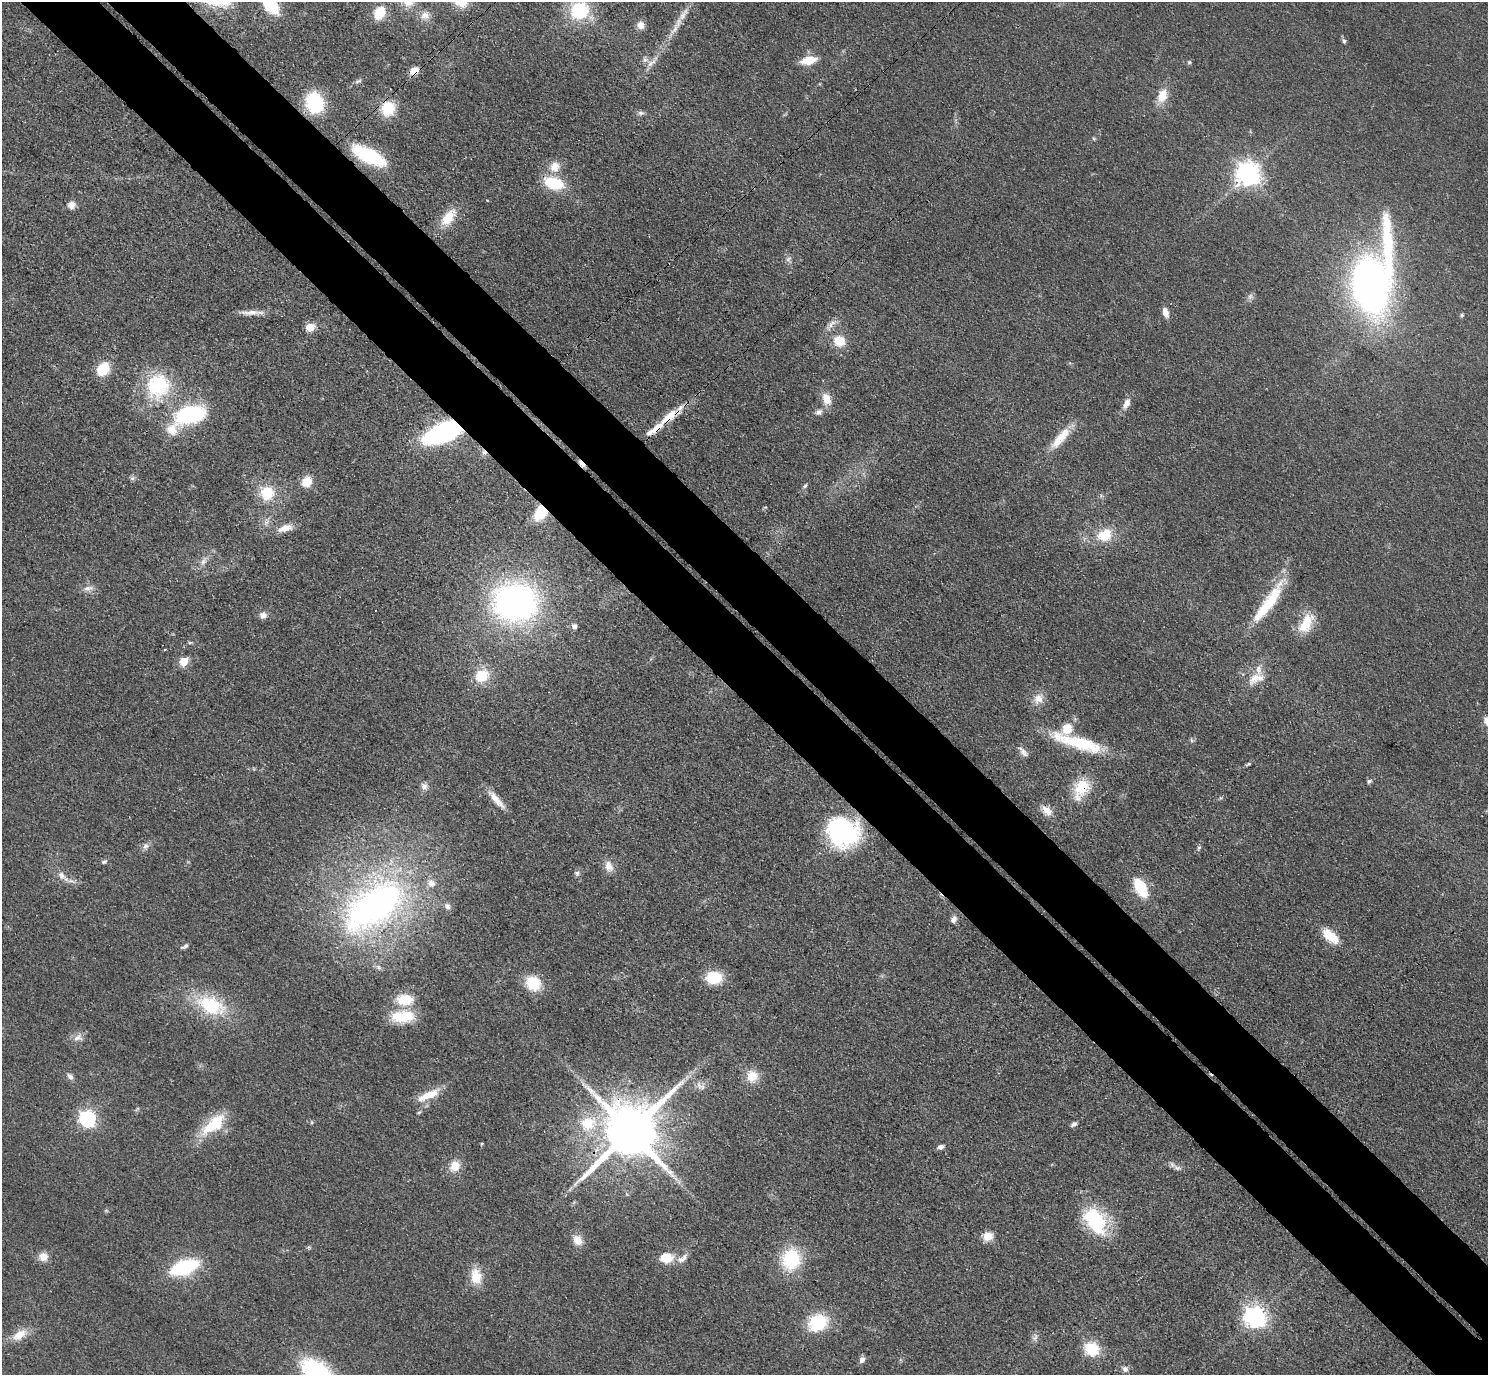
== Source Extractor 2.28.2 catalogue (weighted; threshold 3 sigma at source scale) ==
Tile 11 of 4 x 4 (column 3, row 3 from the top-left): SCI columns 3015-4500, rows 1570-2942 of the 6029 x 6027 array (HDU 1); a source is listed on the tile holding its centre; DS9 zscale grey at full resolution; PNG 1490 x 1377 px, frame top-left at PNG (2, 2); no overlay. Shown black and unused: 10% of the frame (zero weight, under 3 of 4 exposures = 6% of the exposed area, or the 3 px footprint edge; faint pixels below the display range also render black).
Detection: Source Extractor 2.28.2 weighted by HDU 2 'WHT'; one run over the whole footprint, this tile lists its part. Background 0.0495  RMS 0.0064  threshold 0.029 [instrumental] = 3 sigma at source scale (4.5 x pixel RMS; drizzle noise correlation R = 1.50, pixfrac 1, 0.05/0.05 arcsec/px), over >= 5 px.
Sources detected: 128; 1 cosmic-ray / hot-pixel residue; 1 long thin detection or spike segment (spike, bleed or trail) — not listed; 9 inside a brighter listed object's ellipse — not listed separately; the other 117 listed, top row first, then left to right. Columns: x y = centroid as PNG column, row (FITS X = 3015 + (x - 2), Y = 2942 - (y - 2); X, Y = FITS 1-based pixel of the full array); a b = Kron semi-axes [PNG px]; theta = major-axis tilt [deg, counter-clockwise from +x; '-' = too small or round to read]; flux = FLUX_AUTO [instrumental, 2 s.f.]
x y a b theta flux
270 4 16 9 -55 41
579 10 17 16 - 42
379 13 12 9 62 17
683 14 23 7 58 7
425 15 13 11 12 5.5
640 25 9 8 - 5.1
1344 41 7 5 -67 1.5
809 60 15 8 14 14
1189 62 5 5 - 1.1
650 63 10 8 67 4
414 71 9 7 41 8.3
358 81 11 4 20 1.6
1162 96 19 12 71 11
315 102 15 12 -74 58
388 108 17 16 - 18
641 113 8 6 -18 1.9
1093 138 5 3 - 0.73
369 155 25 10 -27 73
555 167 13 12 - 8.6
1248 173 8 8 - 600
554 183 19 11 -16 30
71 205 9 8 - 4.3
448 217 23 12 51 16
788 259 7 7 - 2
1370 285 46 27 -82 330
1250 296 10 6 63 2.2
249 312 28 6 2 5.9
1165 312 12 6 -74 4.7
1462 315 5 4 - 1
830 325 8 7 - 2.9
310 327 11 9 24 6.7
839 341 10 9 - 15
103 369 13 10 50 19
158 386 34 31 55 47
826 399 15 10 -69 8.4
1126 403 14 7 61 5.1
819 412 10 8 31 3
190 414 32 18 15 65
669 417 28 10 41 13
443 432 28 13 22 140
1061 438 37 11 51 15
581 464 11 4 -46 3
306 482 11 10 - 11
805 486 7 4 60 1.3
267 493 15 14 - 21
541 512 13 9 53 25
285 528 18 8 17 8.1
1105 535 20 16 22 17
203 561 13 7 65 3.8
88 588 16 6 5 3.8
515 602 34 28 -3 250
1268 603 60 12 55 34
263 615 10 9 - 3.3
1306 623 26 13 62 17
574 626 5 4 - 3.2
190 643 6 4 0 0.86
164 650 3 2 - 0.63
184 661 5 5 - 25
482 676 15 13 34 18
1256 679 25 13 25 11
1038 699 14 12 68 6.9
1079 743 62 13 -17 41
1023 752 16 7 -49 3.4
1369 781 6 5 - 1.6
424 786 9 8 - 3.1
1081 789 30 18 62 19
496 800 29 7 -48 8.6
1047 811 15 10 -42 6.2
842 832 30 26 -31 110
145 846 10 7 48 2.8
1199 848 6 5 - 1.1
104 862 8 5 10 1.4
609 866 15 10 -71 6.2
577 873 7 7 - 1.8
61 875 13 9 -52 4.9
1141 888 15 9 -60 35
374 906 97 50 37 230
447 906 9 7 -53 2.4
953 919 8 6 69 3.2
1330 936 19 9 -42 16
185 946 9 4 29 1.8
378 967 9 5 -50 2
714 978 15 11 0 24
533 983 15 13 -43 21
405 1000 19 12 -1 18
211 1005 34 19 -24 42
403 1017 29 15 2 23
78 1038 14 9 13 4.6
70 1076 10 7 -50 2.5
752 1076 14 13 - 12
701 1087 14 8 -26 4
429 1095 29 11 22 13
137 1109 7 3 45 0.89
87 1119 7 7 - 200
588 1123 24 20 18 28
214 1124 36 16 39 26
1073 1124 8 5 30 1.9
630 1131 17 15 46 5400
940 1147 7 5 17 2.8
455 1166 13 11 52 9.7
1177 1168 10 6 -11 2.4
1095 1221 33 21 -57 49
988 1236 10 8 16 9
577 1240 13 11 -63 7.2
43 1257 11 10 - 6.1
666 1258 13 10 -7 14
682 1259 18 8 34 4.8
791 1259 21 18 78 40
184 1267 27 13 20 54
476 1276 21 14 -81 13
1255 1317 8 7 - 460
817 1322 17 13 30 39
19 1335 22 11 32 10
1035 1337 12 6 64 2.6
1091 1349 14 12 -26 25
862 1360 8 7 - 2.9
1125 1369 8 7 - 2.5
Overlapping masked pixels (flux is a lower limit): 9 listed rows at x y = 414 71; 388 108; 369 155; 669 417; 443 432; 581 464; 541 512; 1081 789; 630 1131
Isophote crosses this tile's border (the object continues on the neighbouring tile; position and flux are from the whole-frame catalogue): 2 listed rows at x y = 270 4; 579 10
Unlisted compact peaks at least as high as the median listed source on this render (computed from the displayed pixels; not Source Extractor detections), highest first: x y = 1249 764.